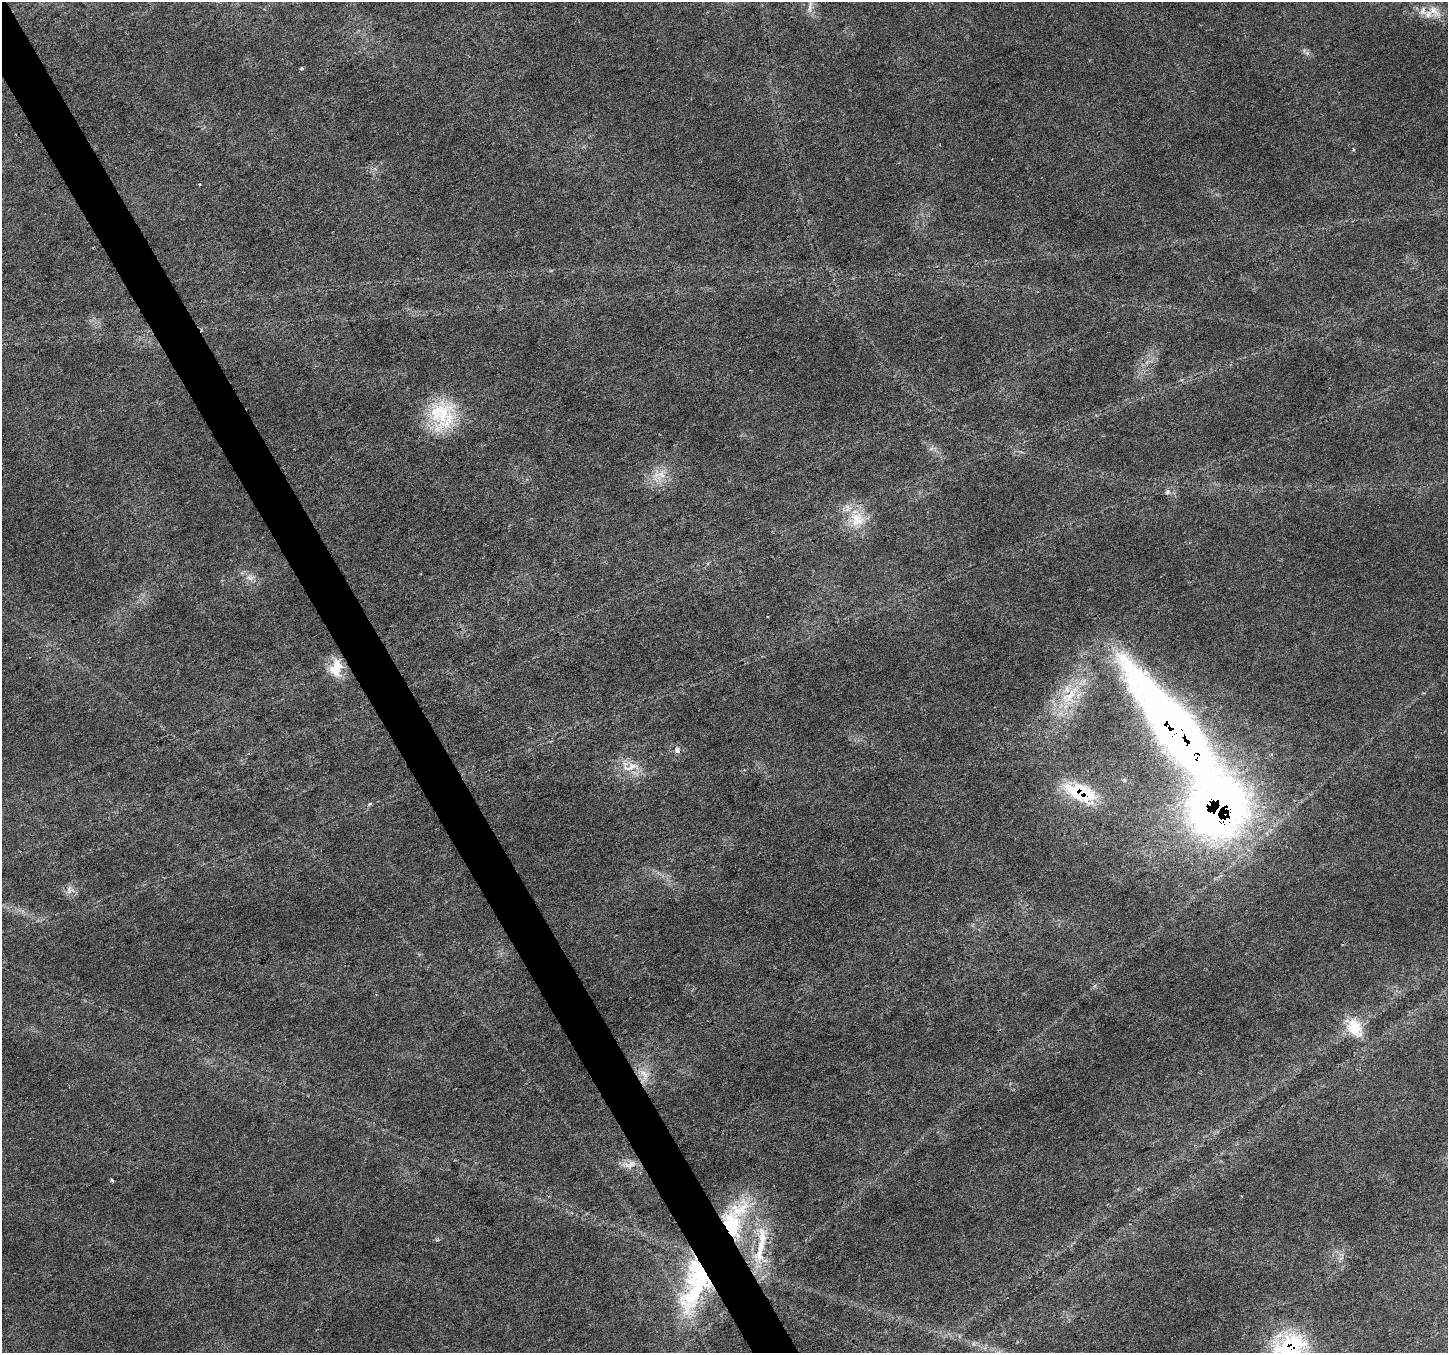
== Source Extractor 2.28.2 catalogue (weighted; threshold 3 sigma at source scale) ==
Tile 11 of 4 x 4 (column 3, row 3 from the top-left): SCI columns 2897-4342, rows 1516-2866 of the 5788 x 5674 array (HDU 1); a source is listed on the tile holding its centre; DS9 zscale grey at full resolution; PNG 1450 x 1355 px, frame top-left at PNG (2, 2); no overlay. Shown black and unused: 3% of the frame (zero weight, under 3 of 6 exposures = <1% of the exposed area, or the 3 px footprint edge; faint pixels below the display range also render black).
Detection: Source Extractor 2.28.2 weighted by HDU 2 'WHT'; one run over the whole footprint, this tile lists its part. Background 0.0161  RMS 0.0018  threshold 0.00756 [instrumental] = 3 sigma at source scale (4.09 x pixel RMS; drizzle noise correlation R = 1.36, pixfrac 0.8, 0.0396/0.0396 arcsec/px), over >= 5 px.
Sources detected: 33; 1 inside a brighter object's white glare — not listed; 5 inside a brighter listed object's ellipse — not listed separately; the other 27 listed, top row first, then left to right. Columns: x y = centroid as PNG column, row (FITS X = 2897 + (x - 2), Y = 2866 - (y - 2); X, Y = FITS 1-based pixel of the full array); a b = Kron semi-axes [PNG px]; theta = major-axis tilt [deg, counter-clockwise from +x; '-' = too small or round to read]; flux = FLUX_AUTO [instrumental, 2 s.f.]
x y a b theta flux
810 7 18 5 77 0.92
1434 11 23 11 -42 2.4
1307 53 7 5 -45 0.45
301 68 5 4 - 0.21
1353 149 4 3 - 0.19
200 184 3 3 - 0.28
440 413 44 33 67 12
931 449 7 4 20 0.4
661 474 24 20 40 3.7
1168 492 7 5 23 0.47
857 519 23 22 - 5.5
250 577 13 8 -6 1.2
336 668 21 15 78 4.5
1070 695 42 15 46 7.8
1177 733 130 32 -54 190
677 750 9 7 -68 0.73
631 767 30 11 13 3.2
1081 793 30 15 -22 13
70 890 13 12 - 1.2
1354 1027 26 19 -59 5.3
644 1075 22 13 -88 3.2
629 1164 22 10 5 1.7
112 1180 3 3 - 0.28
732 1224 41 24 -72 12
761 1245 67 12 81 8.5
701 1275 56 36 86 27
1290 1347 37 30 3 21
Overlapping masked pixels (flux is a lower limit): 6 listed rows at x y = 1177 733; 1081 793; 644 1075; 732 1224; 701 1275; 1290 1347
Isophote crosses this tile's border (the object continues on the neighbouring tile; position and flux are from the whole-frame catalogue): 1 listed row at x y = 1290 1347
Unlisted compact peaks at least as high as the median listed source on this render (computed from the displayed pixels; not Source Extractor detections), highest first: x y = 370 804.